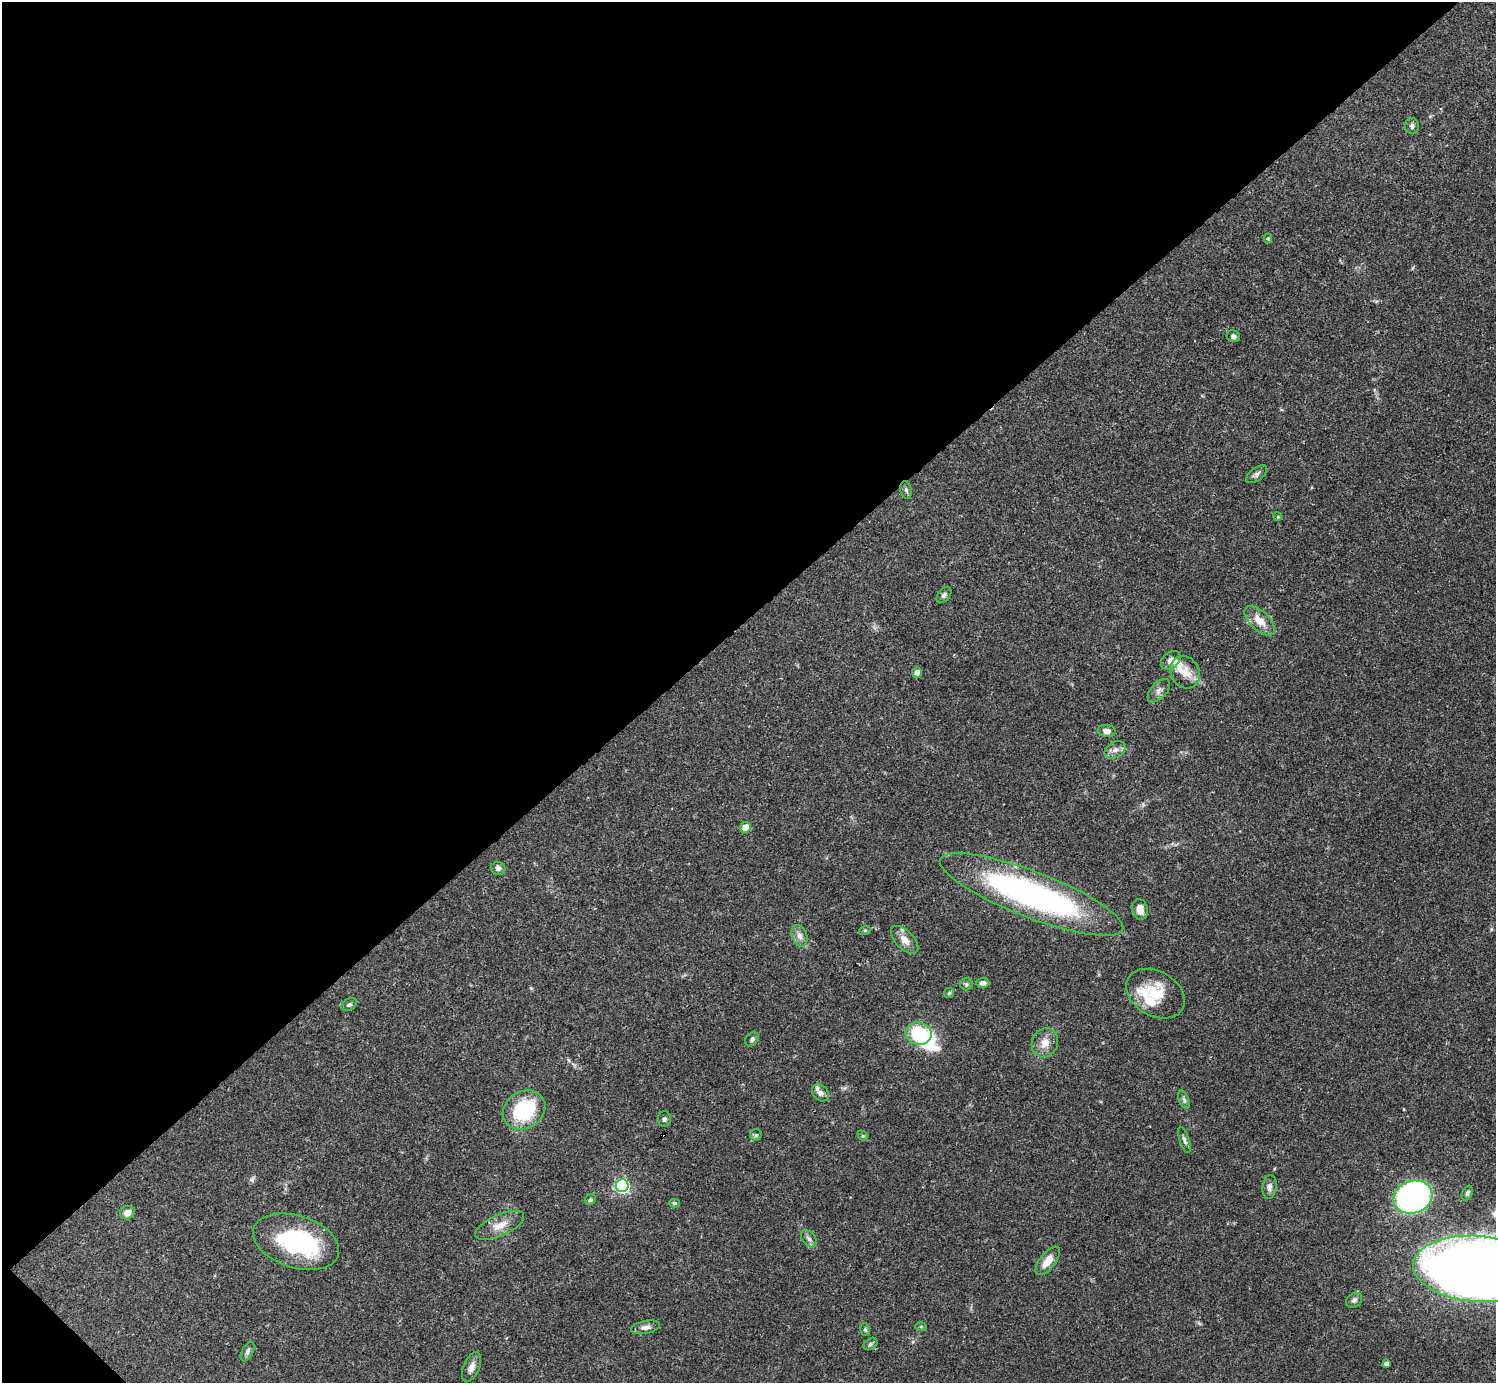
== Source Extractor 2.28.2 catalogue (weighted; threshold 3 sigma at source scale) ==
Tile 5 of 4 x 4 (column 1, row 2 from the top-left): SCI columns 1-1494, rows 2921-4301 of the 5982 x 5981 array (HDU 1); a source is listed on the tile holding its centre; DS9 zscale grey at full resolution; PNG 1498 x 1385 px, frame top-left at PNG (2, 2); each listed source drawn as its Kron ellipse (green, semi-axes under 4 px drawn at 4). Shown black and unused: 45% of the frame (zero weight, under 3 of 4 exposures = <1% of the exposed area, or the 3 px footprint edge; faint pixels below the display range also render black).
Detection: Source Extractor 2.28.2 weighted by HDU 2 'WHT'; one run over the whole footprint, this tile lists its part. Background 0.0403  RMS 0.0026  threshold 0.0119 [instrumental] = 3 sigma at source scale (4.5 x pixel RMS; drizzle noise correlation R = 1.50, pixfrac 1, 0.05/0.05 arcsec/px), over >= 5 px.
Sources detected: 66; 2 inside a brighter object's white glare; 1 cosmic-ray / hot-pixel residue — neither listed nor drawn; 7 inside a brighter listed object's ellipse — not listed separately; the other 56 listed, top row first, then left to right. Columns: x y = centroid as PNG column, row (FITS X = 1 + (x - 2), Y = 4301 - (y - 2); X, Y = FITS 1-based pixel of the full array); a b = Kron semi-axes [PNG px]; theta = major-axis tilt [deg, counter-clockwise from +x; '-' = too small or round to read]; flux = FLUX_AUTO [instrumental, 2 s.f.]
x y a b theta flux
1412 126 8 7 - 0.81
1268 239 5 4 - 0.34
1233 336 7 5 -22 0.77
1257 474 12 6 37 0.99
906 490 9 5 -80 0.66
1278 517 4 3 - 0.24
944 595 9 5 50 0.71
1260 621 19 9 -43 3.6
1171 660 11 7 40 1.5
917 672 5 4 - 1.3
1185 672 17 14 -59 3.8
1159 691 14 8 48 1.3
1107 731 9 6 -5 1.2
1115 750 11 7 27 1.4
745 827 5 5 - 3.7
498 868 7 6 - 0.94
1031 894 98 23 -21 81
1140 909 10 7 -76 2.3
865 930 6 4 18 0.32
799 936 11 7 -70 1.6
905 940 17 9 -45 2.4
983 983 7 5 1 0.9
966 984 6 6 - 0.53
949 993 5 5 - 0.4
1156 994 31 22 -29 8.3
349 1005 8 5 30 0.68
919 1034 13 11 -11 15
752 1039 8 6 52 0.68
1045 1043 15 13 63 3
820 1093 9 7 -43 1.1
1184 1100 9 5 -65 0.7
524 1110 22 18 32 18
664 1119 8 6 90 0.67
756 1135 6 6 - 0.5
863 1136 6 4 -44 0.34
1184 1140 14 4 -71 0.81
622 1186 6 6 - 53
1269 1187 12 7 83 1.2
1467 1193 8 5 70 0.69
1413 1197 20 16 16 81
590 1200 6 5 - 0.52
675 1203 5 4 - 0.54
127 1213 7 6 - 1.8
500 1225 26 10 24 3.6
809 1239 10 6 -51 0.9
296 1242 44 26 -18 29
1048 1261 17 8 51 3.4
1477 1269 64 33 -4 610
1354 1300 8 6 39 0.84
921 1326 6 4 0 0.3
646 1327 14 6 11 1.3
865 1330 7 5 -78 0.39
870 1344 7 5 29 0.56
247 1351 10 5 63 0.85
1386 1364 4 4 - 1
471 1367 16 8 66 1.7
Overlapping masked pixels (flux is a lower limit): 1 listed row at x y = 1031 894
Isophote crosses this tile's border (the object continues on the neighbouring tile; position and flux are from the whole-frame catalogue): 1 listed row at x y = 1477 1269